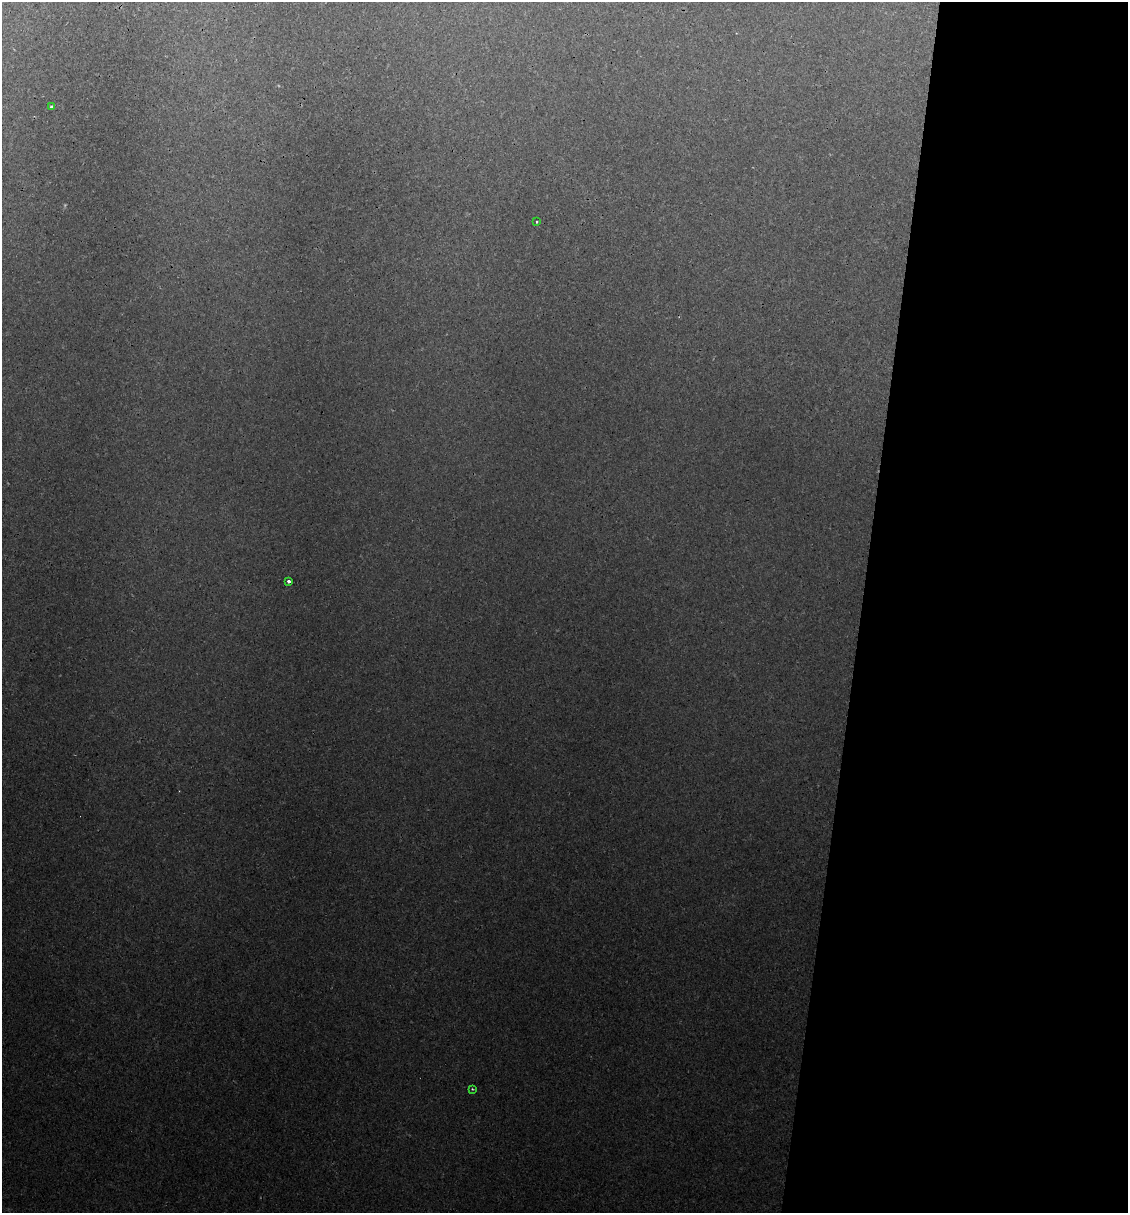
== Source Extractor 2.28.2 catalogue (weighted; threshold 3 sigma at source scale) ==
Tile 12 of 4 x 4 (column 4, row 3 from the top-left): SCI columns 3566-4691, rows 1271-2481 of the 4996 x 4970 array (HDU 1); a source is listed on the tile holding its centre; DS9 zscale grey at full resolution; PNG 1130 x 1215 px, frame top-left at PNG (2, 2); each listed source drawn as its Kron ellipse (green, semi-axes under 4 px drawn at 4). Shown black and unused: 24% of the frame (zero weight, under 3 of 4 exposures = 8% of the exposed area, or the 3 px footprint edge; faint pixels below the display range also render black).
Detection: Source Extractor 2.28.2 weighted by HDU 2 'WHT'; one run over the whole footprint, this tile lists its part. Background 0.0181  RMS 0.0024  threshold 0.0108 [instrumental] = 3 sigma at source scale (4.5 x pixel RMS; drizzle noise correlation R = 1.50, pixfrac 1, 0.05/0.05 arcsec/px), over >= 5 px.
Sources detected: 4; all 4 listed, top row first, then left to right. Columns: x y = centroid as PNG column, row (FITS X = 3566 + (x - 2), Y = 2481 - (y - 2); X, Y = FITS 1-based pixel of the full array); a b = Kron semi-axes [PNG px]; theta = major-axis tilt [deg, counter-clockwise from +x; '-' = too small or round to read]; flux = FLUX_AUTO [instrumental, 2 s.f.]
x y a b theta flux
51 107 3 3 - 0.35
537 222 3 2 - 0.35
289 581 3 3 - 1.1
472 1089 3 3 - 0.22